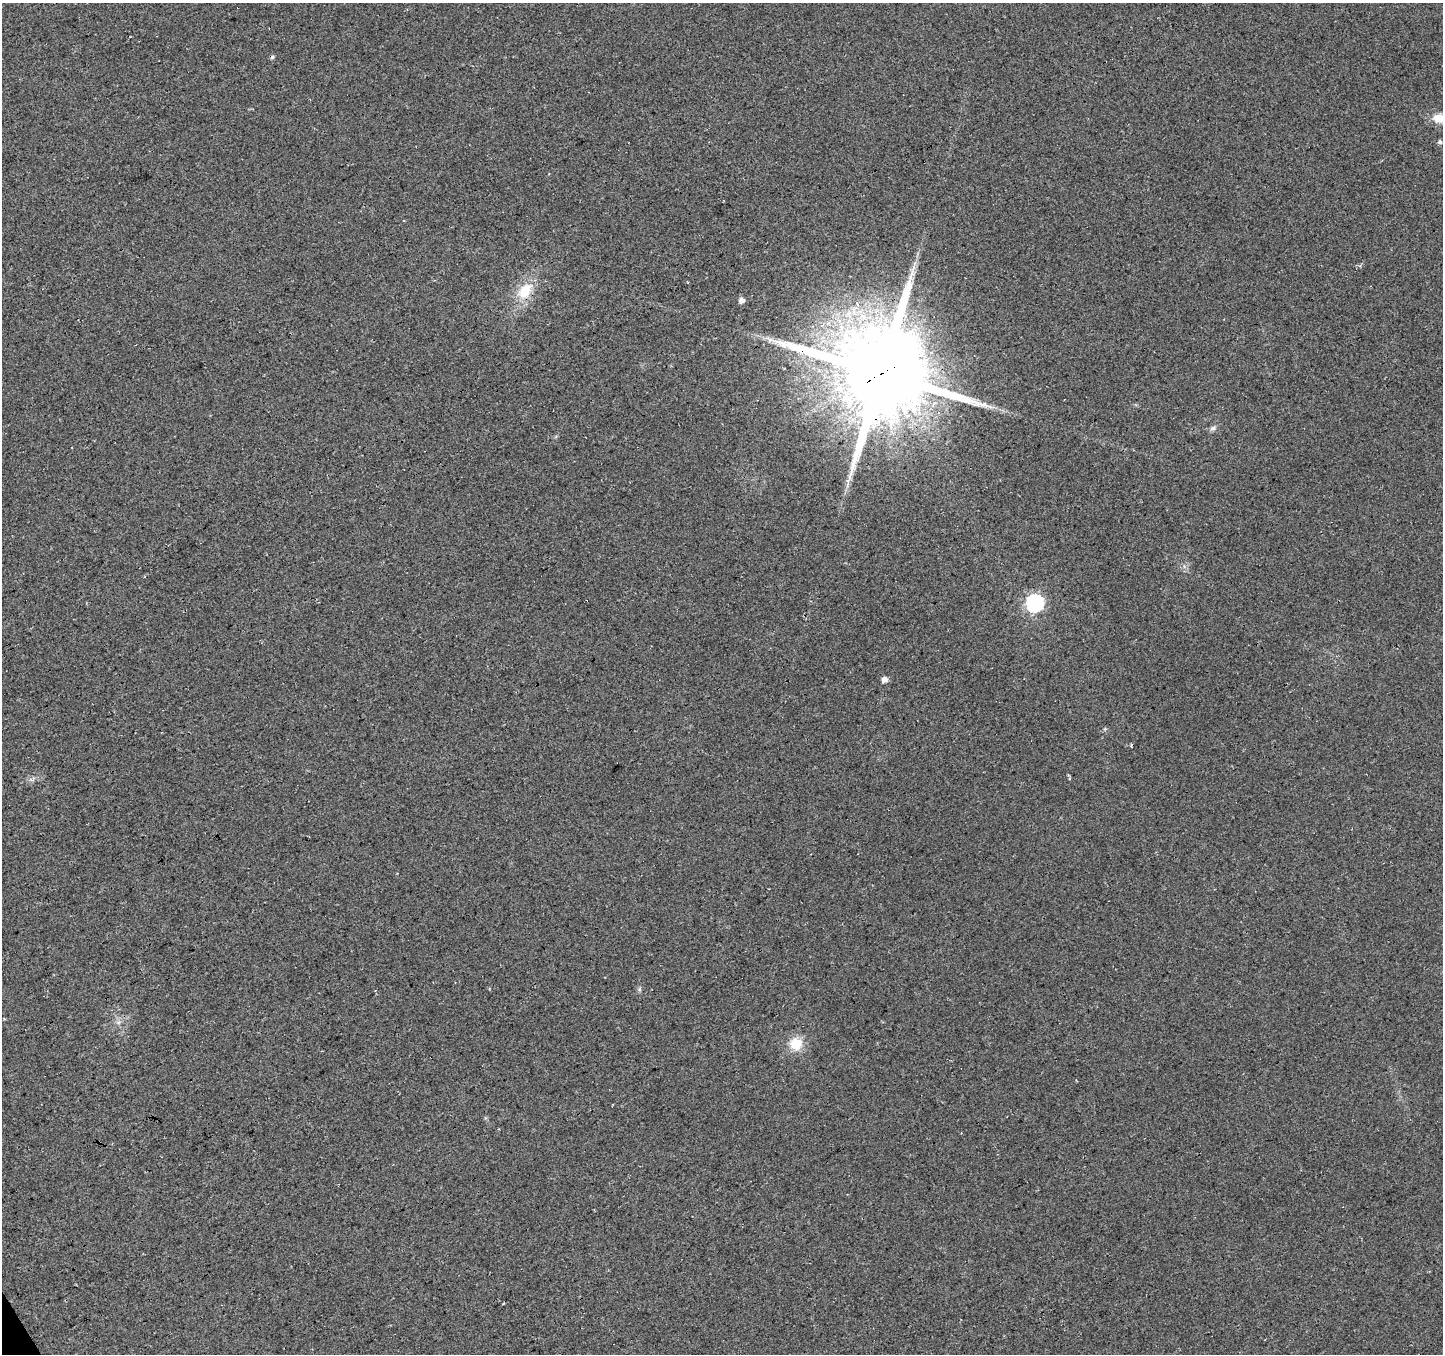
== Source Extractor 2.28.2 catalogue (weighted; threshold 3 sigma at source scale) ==
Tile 7 of 4 x 4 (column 3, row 2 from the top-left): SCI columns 2938-4378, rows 2900-4251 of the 5871 x 5740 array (HDU 1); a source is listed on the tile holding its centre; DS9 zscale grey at full resolution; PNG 1445 x 1356 px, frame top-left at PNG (2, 3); no overlay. Shown black and unused: <1% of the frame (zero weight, under 3 of 4 exposures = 5% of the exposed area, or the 3 px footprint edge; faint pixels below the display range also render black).
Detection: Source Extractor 2.28.2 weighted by HDU 2 'WHT'; one run over the whole footprint, this tile lists its part. Background 0.0524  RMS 0.0082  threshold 0.0367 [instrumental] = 3 sigma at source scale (4.5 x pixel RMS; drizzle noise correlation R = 1.50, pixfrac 1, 0.0396/0.0396 arcsec/px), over >= 5 px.
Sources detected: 13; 2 cosmic-ray / hot-pixel residue — not listed; the other 11 listed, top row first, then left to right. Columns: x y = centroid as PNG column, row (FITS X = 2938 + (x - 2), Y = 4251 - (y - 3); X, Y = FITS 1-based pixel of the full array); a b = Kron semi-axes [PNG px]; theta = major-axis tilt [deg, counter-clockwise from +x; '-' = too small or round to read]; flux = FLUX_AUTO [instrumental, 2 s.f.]
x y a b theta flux
1439 118 17 12 -2 12
1440 142 5 5 - 1.9
525 291 22 14 55 22
741 300 5 5 - 5.1
881 373 29 27 -19 13000
1213 428 9 6 10 2.4
1035 603 7 7 - 200
884 679 5 5 - 5.4
639 989 7 4 89 1.4
118 1022 7 4 -18 1.7
796 1044 17 17 - 16
Overlapping masked pixels (flux is a lower limit): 1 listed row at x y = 881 373
Isophote crosses this tile's border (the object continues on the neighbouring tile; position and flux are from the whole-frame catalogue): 1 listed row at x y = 1439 118